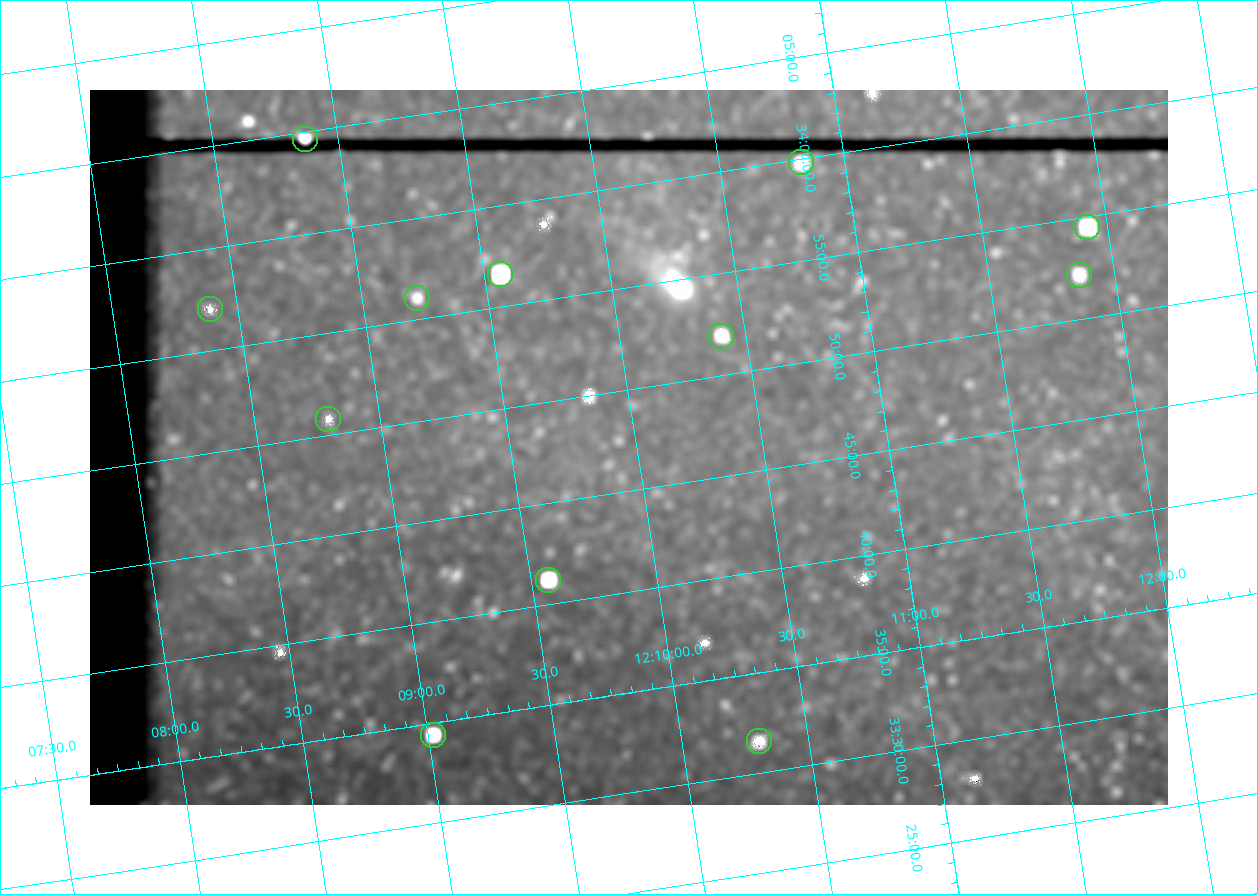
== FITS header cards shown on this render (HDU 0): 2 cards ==
NAXIS1  =                 1078
NAXIS2  =                  715

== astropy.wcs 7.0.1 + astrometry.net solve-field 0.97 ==
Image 1078 x 715 px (HDU 0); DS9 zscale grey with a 90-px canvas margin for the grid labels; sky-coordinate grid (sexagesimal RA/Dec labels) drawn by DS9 from the SOLVED WCS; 12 Tycho-2 reference stars matched to detected sources circled (green)
Header WCS: none
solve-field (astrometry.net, Tycho-2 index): SOLVED blind (the file carries no WCS)
Solved WCS: RA---TAN-SIP/DEC--TAN-SIP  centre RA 12:09:58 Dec +33:47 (182.49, +33.79 deg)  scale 3 arcsec/px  FOV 53.9' x 35.7'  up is +9 deg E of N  parity flipped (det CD > 0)
(file carries no celestial WCS; the grid is the blind solution)
Tycho-2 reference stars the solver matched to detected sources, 12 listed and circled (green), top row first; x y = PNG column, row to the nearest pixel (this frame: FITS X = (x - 90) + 1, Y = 715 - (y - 90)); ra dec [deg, ICRS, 3 dp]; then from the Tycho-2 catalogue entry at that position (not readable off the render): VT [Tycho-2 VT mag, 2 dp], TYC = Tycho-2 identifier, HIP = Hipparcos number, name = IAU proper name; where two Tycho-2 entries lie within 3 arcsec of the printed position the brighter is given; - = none
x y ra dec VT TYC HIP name
305 139 182.217 +34.078 10.97 2529-1713-1 - -
801 162 182.707 +33.997 11.63 2529-1841-1 - -
1087 227 182.981 +33.908 10.81 2529-1789-1 - -
500 274 182.392 +33.944 9.84 2529-1255-1 59276 -
1079 275 182.965 +33.869 12.02 2529-805-1 - -
417 298 182.305 +33.934 12.65 2529-1793-1 - -
210 309 182.097 +33.951 11.96 2529-1435-1 - -
721 336 182.601 +33.865 11.69 2529-1735-1 - -
328 419 182.198 +33.846 12.76 2529-1573-1 - -
548 580 182.392 +33.687 10.79 2527-1378-1 - -
433 735 182.255 +33.573 10.77 2527-1252-1 - -
759 741 182.576 +33.526 12.18 2527-1353-1 - -